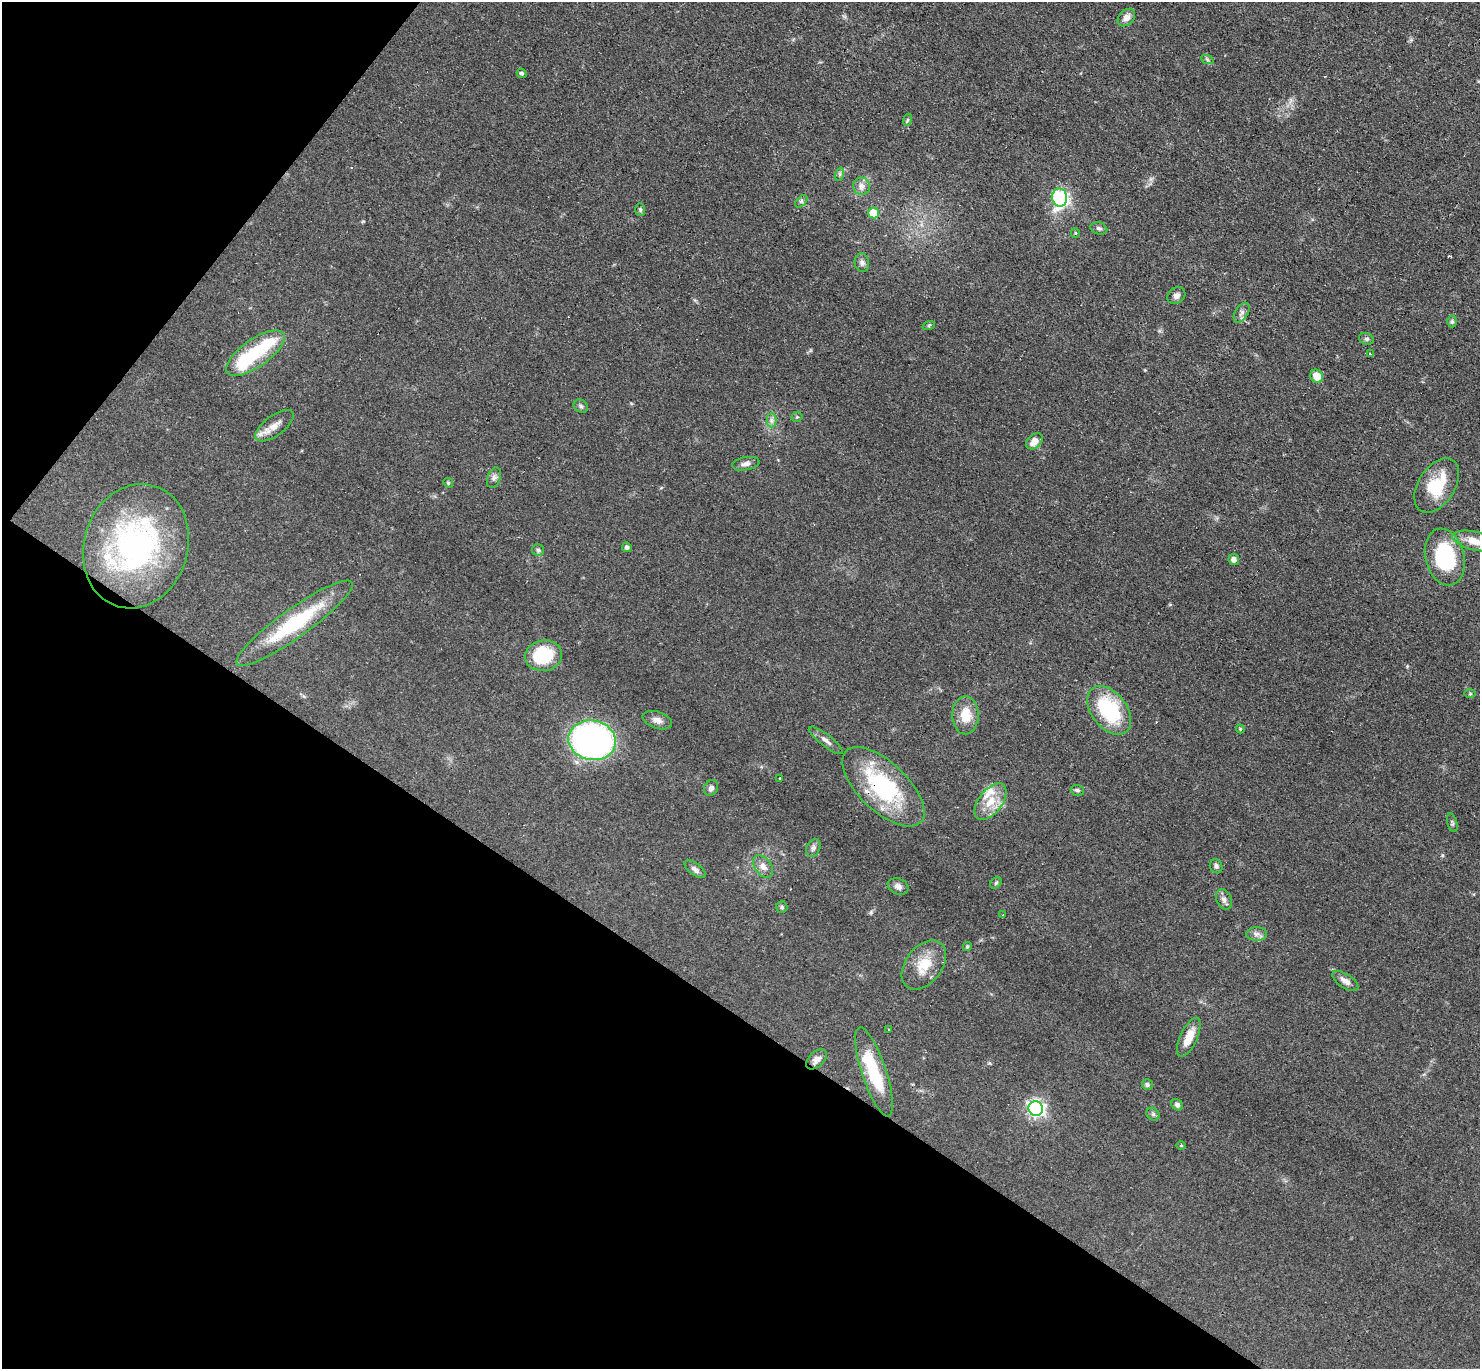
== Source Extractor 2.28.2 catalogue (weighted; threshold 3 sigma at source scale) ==
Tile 9 of 4 x 4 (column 1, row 3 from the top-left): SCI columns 130-1607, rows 1665-3031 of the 6087 x 6078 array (HDU 1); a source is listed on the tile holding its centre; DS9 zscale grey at full resolution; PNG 1482 x 1371 px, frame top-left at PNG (2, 2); each listed source drawn as its Kron ellipse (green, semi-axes under 4 px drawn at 4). Shown black and unused: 32% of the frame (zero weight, under 3 of 4 exposures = <1% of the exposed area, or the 3 px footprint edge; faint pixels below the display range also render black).
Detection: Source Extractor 2.28.2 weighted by HDU 2 'WHT'; one run over the whole footprint, this tile lists its part. Background 0.0608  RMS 0.0056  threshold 0.0254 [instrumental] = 3 sigma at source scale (4.5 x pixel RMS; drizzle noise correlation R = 1.50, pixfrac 1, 0.05/0.05 arcsec/px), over >= 5 px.
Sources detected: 81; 3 inside a brighter object's white glare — neither listed nor drawn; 5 inside a brighter listed object's ellipse — not listed separately; the other 73 listed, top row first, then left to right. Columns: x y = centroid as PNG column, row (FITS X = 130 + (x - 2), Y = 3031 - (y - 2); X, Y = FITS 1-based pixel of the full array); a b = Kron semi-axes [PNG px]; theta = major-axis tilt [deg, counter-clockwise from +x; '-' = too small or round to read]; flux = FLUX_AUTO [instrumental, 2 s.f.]
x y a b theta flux
1126 18 10 7 46 3.8
1207 59 6 4 -20 0.92
522 73 5 4 - 1.2
907 120 6 4 71 0.79
840 174 7 4 71 1.1
862 186 8 8 - 3.6
1060 197 9 7 -86 70
801 201 7 4 45 1.1
640 210 6 5 - 0.95
874 213 5 5 - 16
1099 228 8 6 -18 1.4
1075 233 5 4 - 0.67
862 263 9 7 -80 1.8
1176 296 10 7 37 2.4
1242 313 11 6 57 2.4
1452 322 6 5 - 0.92
929 325 6 4 19 0.78
1366 339 7 5 -20 1.3
255 353 34 14 35 30
1370 354 3 2 - 0.75
1317 376 7 6 - 7.5
581 406 7 6 - 1.4
797 417 5 5 - 0.79
771 420 7 5 90 1.7
275 426 23 10 37 6.4
1034 441 9 6 42 5.1
746 464 14 6 10 2.6
494 478 10 6 69 1.9
448 483 5 4 - 0.69
1437 485 30 18 57 24
1475 541 23 9 -13 8.8
136 546 63 52 73 130
627 547 5 4 - 1.4
538 550 6 6 - 1.2
1445 557 29 19 -75 46
1234 560 5 5 - 2.7
294 623 71 14 36 46
544 656 18 15 8 28
1470 694 6 4 1 0.7
1109 710 27 17 -52 40
965 715 19 13 -89 11
657 720 15 8 -19 3.6
1240 729 4 4 - 0.73
592 740 24 19 -11 210
826 740 21 6 -38 3
780 779 3 3 - 1.1
883 787 52 24 -43 57
711 788 8 6 60 2.3
1077 790 7 5 -21 1.1
990 802 21 12 52 11
1452 823 10 5 -74 1.1
813 848 9 6 63 1.9
1216 866 7 6 - 1.4
763 867 12 8 -53 3.6
695 869 12 6 -36 2.2
996 883 6 5 - 0.9
898 886 11 8 -22 2.6
1224 899 10 7 -65 2.5
782 907 6 5 - 1.1
1003 915 4 3 - 3.8
1257 934 10 7 1 2.3
967 947 5 4 - 0.85
924 965 28 18 52 14
1345 981 15 7 -34 3.3
888 1029 3 3 - 1.3
1189 1037 21 8 65 9.1
817 1059 12 7 42 3.3
874 1072 47 12 -72 28
1147 1085 5 5 - 1.3
1177 1105 6 5 - 1.6
1036 1109 7 7 - 170
1153 1114 7 5 -45 1.2
1181 1145 5 3 - 0.57
Overlapping masked pixels (flux is a lower limit): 1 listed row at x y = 883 787
Isophote crosses this tile's border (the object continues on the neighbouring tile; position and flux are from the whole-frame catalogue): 1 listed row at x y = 1475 541